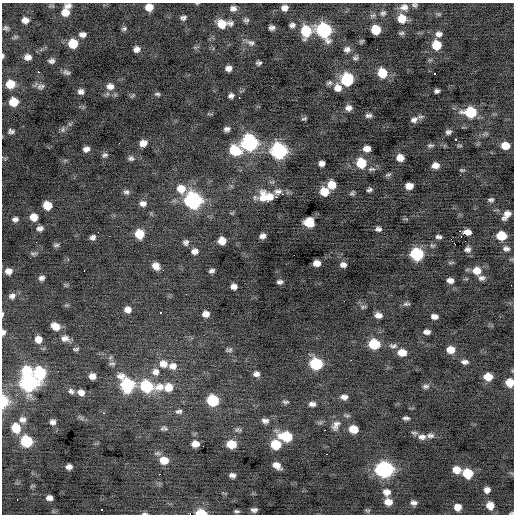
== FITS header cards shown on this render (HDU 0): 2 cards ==
NAXIS1  =                  512 / Axis length
NAXIS2  =                  512 / Axis length

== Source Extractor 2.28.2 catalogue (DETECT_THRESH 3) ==
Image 512 x 512 px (HDU 0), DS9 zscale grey, 1 PNG px = 1 image px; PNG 516 x 516 px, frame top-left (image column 1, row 512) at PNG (2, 3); no overlay
Background -0.212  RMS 0.91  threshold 2.73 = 3 sigma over >= 5 px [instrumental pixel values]
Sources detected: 232; all 232 listed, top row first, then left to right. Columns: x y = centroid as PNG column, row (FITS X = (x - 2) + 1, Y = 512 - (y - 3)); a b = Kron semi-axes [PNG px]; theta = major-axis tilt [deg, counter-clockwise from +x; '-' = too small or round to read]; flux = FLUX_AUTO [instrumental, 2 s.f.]
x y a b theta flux
414 5 6 5 - 120
68 6 8 5 6 280
149 7 7 6 - 590
404 7 11 9 0 370
233 8 8 7 - 260
285 8 6 5 - 320
65 13 8 8 - 580
383 13 7 6 - 150
439 14 7 5 10 81
373 15 9 5 21 150
183 18 6 4 9 170
402 18 9 8 - 910
25 20 7 5 -3 340
246 20 7 5 -9 140
230 23 9 7 -4 200
222 24 10 8 -20 1000
292 25 7 5 15 180
6 28 7 5 -4 130
272 28 5 5 - 200
124 29 6 5 - 120
324 30 10 9 - 8200
376 30 7 7 - 1400
306 31 9 9 - 2200
401 33 7 4 3 110
82 34 7 5 -3 280
439 34 7 6 - 260
361 41 5 3 - 83
251 43 11 7 -22 230
73 44 8 7 - 1300
436 45 8 8 - 1300
136 49 6 5 - 290
347 49 8 7 - 230
3 56 5 3 - 110
28 57 7 6 - 320
355 58 7 6 - 140
51 61 6 5 - 180
259 63 5 4 - 130
229 68 6 5 - 290
38 72 3 3 - 310
67 73 8 6 -28 160
382 73 9 8 - 1400
434 74 3 3 - 130
347 79 8 8 - 4300
329 83 8 6 18 140
10 84 8 7 - 1100
39 86 9 7 55 210
110 86 10 9 - 380
338 88 8 8 - 550
81 91 6 5 - 230
437 91 5 4 - 160
157 94 7 4 -7 110
132 95 7 3 39 73
231 96 5 5 - 200
239 98 2 2 - 65
13 102 8 7 - 1100
348 108 7 6 - 270
470 112 10 8 -2 2800
209 114 8 2 -10 53
369 115 6 4 1 170
304 118 8 4 6 88
414 120 10 7 20 270
227 129 6 4 18 200
10 130 5 4 - 380
63 130 8 6 88 140
448 132 6 5 - 170
456 139 3 2 - 220
143 143 7 6 - 440
249 143 9 9 - 11000
430 145 8 5 8 120
459 146 7 3 0 70
505 146 7 6 - 910
86 149 6 5 - 270
367 149 7 5 -1 460
235 150 11 9 -19 1900
279 151 9 9 - 11000
105 155 7 5 22 140
131 158 7 6 - 150
400 158 7 6 - 580
321 163 6 5 - 290
361 163 9 8 - 1800
435 165 7 5 1 390
371 169 12 6 1 190
462 170 6 3 -7 71
388 175 9 4 23 110
331 185 8 7 - 840
409 186 7 6 - 550
181 189 10 10 - 800
369 190 5 4 - 140
278 191 13 8 -2 380
126 192 8 6 0 170
324 192 8 7 - 1000
352 193 6 5 - 120
282 194 3 2 - 170
267 197 21 11 -5 1400
276 197 3 2 - 280
491 200 6 4 -2 130
193 201 9 9 - 14000
267 201 3 3 - 410
143 203 8 6 4 270
47 205 7 7 - 1000
506 215 10 6 52 440
34 217 7 7 - 600
15 219 6 5 - 200
309 222 9 8 - 1200
40 228 7 5 5 220
378 229 6 4 -3 180
460 231 2 2 - 190
98 232 2 2 - 62
467 232 7 5 -6 200
139 234 7 7 - 1200
262 236 6 5 - 240
501 236 8 6 -5 1700
93 237 5 5 - 180
439 237 7 4 -3 160
222 241 7 6 - 630
186 242 6 6 - 180
455 244 3 2 - 260
56 245 7 4 8 120
467 249 5 5 - 200
506 249 8 6 -8 220
195 251 6 5 - 300
34 254 10 4 -1 120
417 254 8 8 - 5100
317 263 7 5 3 460
343 265 6 5 - 270
156 266 7 6 - 440
163 270 2 2 - 280
8 271 7 6 - 390
84 271 2 2 - 48
211 271 5 4 - 150
477 271 10 8 -11 710
42 278 6 5 - 190
481 278 7 6 - 200
450 280 6 5 - 290
280 282 5 4 - 170
234 286 6 5 - 300
186 294 2 2 - 80
12 296 9 7 33 260
344 301 2 2 - 74
406 304 10 4 11 130
66 305 8 3 5 67
363 307 7 5 18 110
128 310 7 7 - 380
160 312 3 2 - 69
2 314 6 2 89 84
206 314 6 5 - 390
378 315 7 5 -13 330
434 316 6 5 - 300
55 326 8 7 - 570
3 332 6 5 - 180
427 332 6 4 0 270
65 338 11 8 -14 340
38 339 8 8 - 500
374 344 9 7 -1 2300
393 346 12 7 3 220
76 349 8 4 6 110
229 350 8 5 16 130
450 350 8 6 -1 720
402 352 8 6 -5 770
351 360 2 2 - 200
465 362 8 5 -2 220
112 364 10 5 -1 150
163 364 11 10 - 570
316 364 9 7 -9 4000
173 366 11 9 7 450
27 371 9 9 - 2000
155 372 11 10 - 470
39 373 10 8 -81 4600
256 374 7 5 1 240
92 376 6 6 - 360
121 376 13 9 1 440
488 377 7 6 - 890
510 382 7 7 - 960
29 383 10 9 - 13000
127 385 10 9 - 4900
146 386 10 9 - 4000
426 386 9 6 6 180
159 387 15 11 17 740
168 388 11 10 - 720
71 391 8 7 - 200
81 392 8 6 -14 400
344 397 8 6 -3 280
3 401 9 6 90 2100
213 401 8 7 - 3300
285 402 9 4 0 120
312 404 7 5 1 250
179 411 9 6 3 180
104 413 3 2 - 250
347 416 9 4 -1 110
406 418 6 4 -3 160
23 419 10 8 5 310
265 421 9 6 -9 250
53 422 6 5 - 230
320 423 7 4 19 110
336 425 16 10 62 410
16 428 10 9 - 1100
162 429 9 6 69 140
353 429 7 6 - 970
238 430 9 6 -3 150
324 430 3 2 - 100
414 433 9 4 -5 120
430 435 10 7 -2 230
286 436 12 7 -13 2600
422 437 11 7 -4 300
26 441 8 8 - 3200
195 444 7 5 4 530
231 444 8 7 - 1200
276 444 9 7 -3 1700
157 453 9 5 4 160
164 460 9 7 -2 900
277 465 9 5 -35 430
69 467 6 5 - 280
384 469 10 8 -5 14000
457 470 8 7 - 660
467 473 8 7 - 1900
159 474 2 2 - 280
232 475 6 5 - 230
487 490 6 5 - 300
387 492 10 9 - 420
49 498 6 5 - 290
17 500 3 2 - 180
388 502 8 7 - 540
414 503 7 5 -6 220
490 505 7 7 - 650
458 507 6 6 - 530
101 509 3 3 - 290
254 510 6 4 -5 190
237 511 6 4 -4 110
368 511 8 5 -6 96
144 513 9 4 -1 110
201 513 8 5 -7 1200
512 513 4 3 - 71
At the frame edge (FLAGS 8, measured only in part): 11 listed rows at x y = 414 5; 149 7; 183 18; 3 56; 2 314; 3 332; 510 382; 3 401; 144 513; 201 513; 512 513